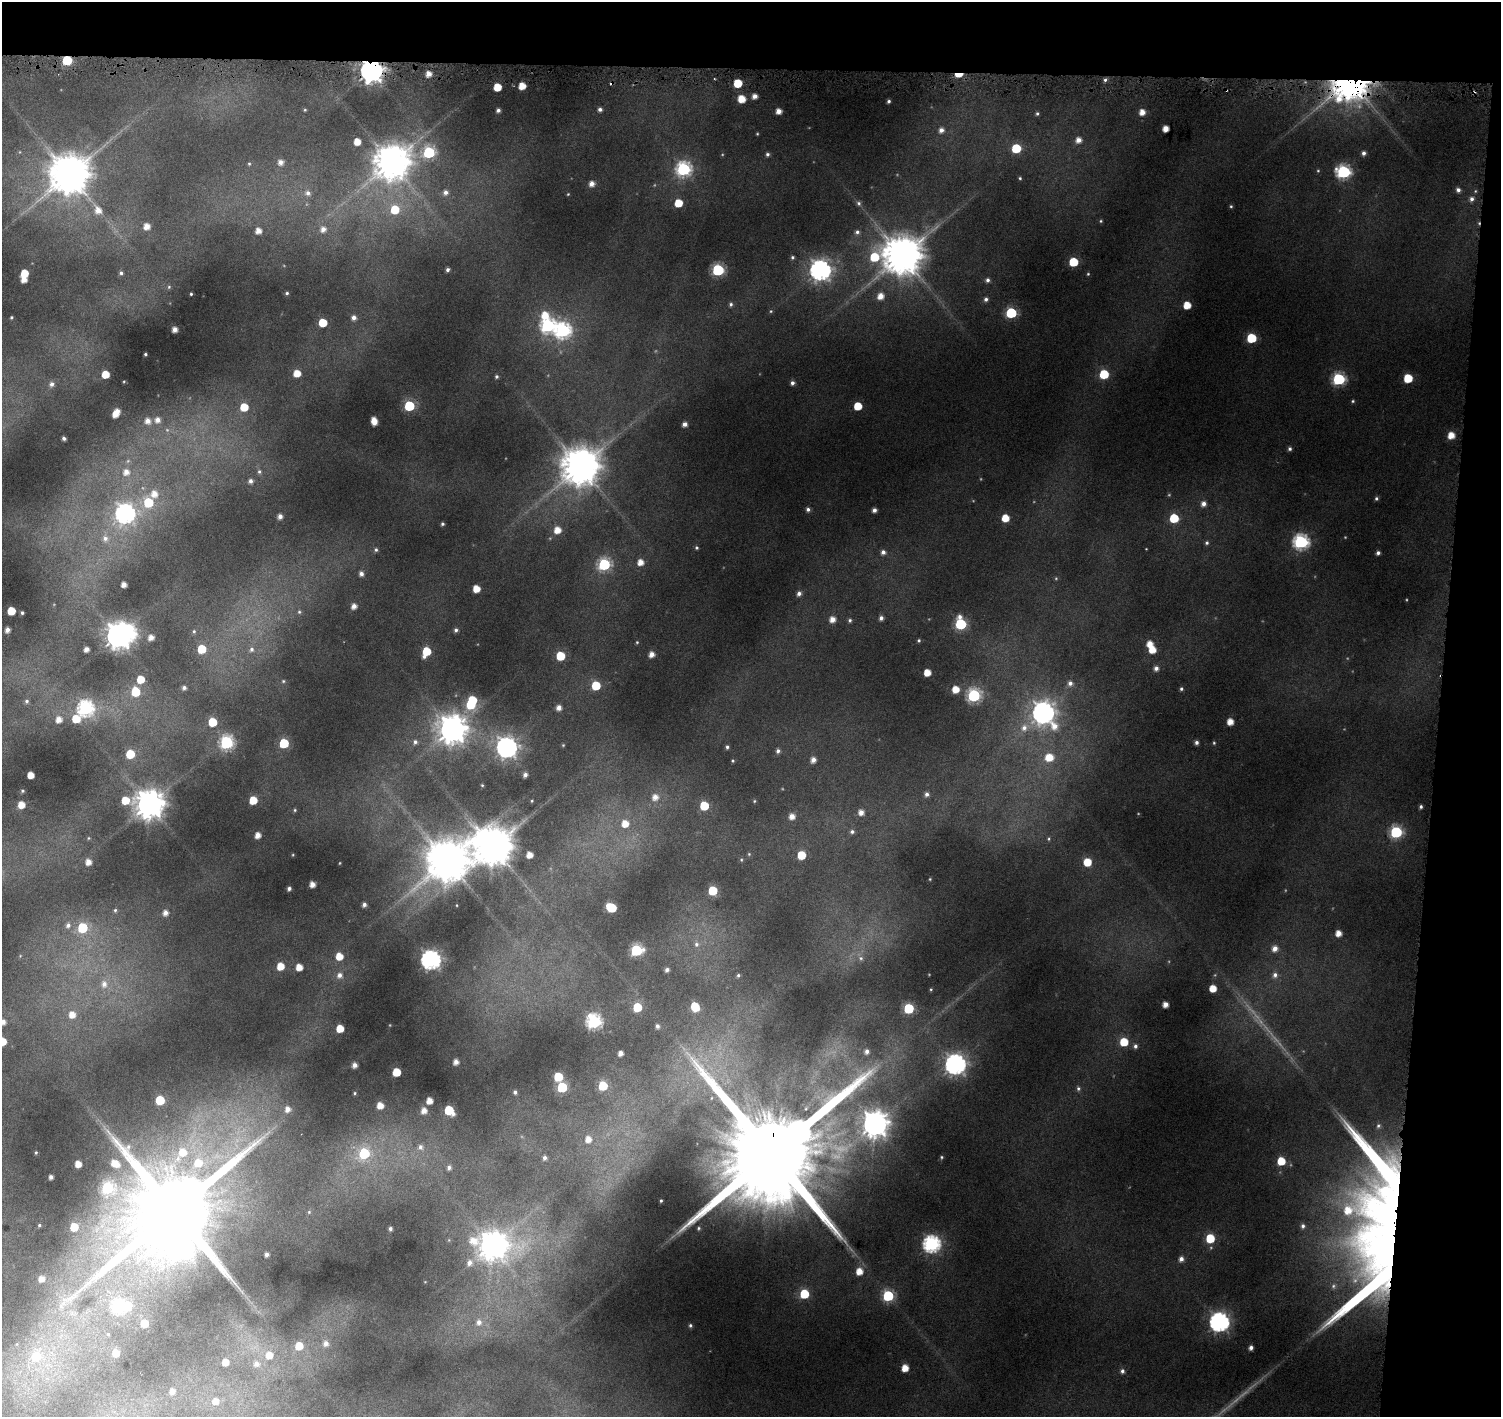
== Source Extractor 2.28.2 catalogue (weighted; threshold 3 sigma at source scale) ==
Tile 3 of 3 x 3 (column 3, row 1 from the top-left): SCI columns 2998-4496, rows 3064-4478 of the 4509 x 4799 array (HDU 1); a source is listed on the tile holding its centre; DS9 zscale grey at full resolution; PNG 1503 x 1419 px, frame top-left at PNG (2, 2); no overlay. Shown black and unused: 9% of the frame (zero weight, under 4 of 8 exposures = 2% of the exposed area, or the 3 px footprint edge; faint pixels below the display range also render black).
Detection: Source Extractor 2.28.2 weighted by HDU 2 'WHT'; one run over the whole footprint, this tile lists its part. Background 0.0767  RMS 0.0096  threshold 0.0393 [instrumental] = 3 sigma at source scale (4.09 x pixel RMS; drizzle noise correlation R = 1.36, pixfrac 0.8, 0.0396/0.0396 arcsec/px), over >= 5 px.
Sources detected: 342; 5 too faint to see at this stretch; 5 inside a brighter object's white glare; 2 cosmic-ray / hot-pixel residue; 1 long thin detection or spike segment (spike, bleed or trail) — not listed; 3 inside a brighter listed object's ellipse — not listed separately; the other 326 listed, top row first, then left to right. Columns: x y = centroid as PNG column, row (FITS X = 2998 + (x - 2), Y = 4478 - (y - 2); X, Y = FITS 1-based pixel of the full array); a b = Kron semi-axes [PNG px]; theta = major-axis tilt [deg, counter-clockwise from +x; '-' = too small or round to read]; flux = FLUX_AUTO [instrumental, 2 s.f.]
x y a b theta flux
67 60 6 5 - 51
371 71 8 7 - 750
428 74 4 4 - 6.4
959 75 8 4 4 15
1105 80 5 4 - 1.9
738 83 5 5 - 25
1350 83 13 10 20 1900
522 86 5 5 - 12
497 87 5 5 - 17
755 96 5 5 - 5.3
741 99 6 6 - 15
889 101 3 3 - 1.6
600 109 5 4 - 2.7
305 110 4 3 - 0.81
498 110 5 4 - 2.9
779 111 5 4 - 6.8
1142 112 5 5 - 7.6
1037 114 5 4 - 1.3
1166 129 5 5 - 8.5
941 130 6 5 - 4.3
757 134 4 3 - 0.82
1078 140 6 5 - 6.2
357 142 5 5 - 11
1016 148 6 6 - 35
429 152 7 6 - 92
1364 153 5 5 - 3
767 154 5 5 - 1.9
280 162 6 6 - 5.1
392 162 11 10 - 2000
249 164 5 4 - 1.1
683 169 7 7 - 170
1318 171 5 4 - 0.93
1343 172 7 7 - 140
69 174 11 11 - 3000
1020 178 4 3 - 1.1
592 184 6 5 - 5.8
1458 190 5 5 - 3
445 192 6 6 - 4.1
308 193 8 7 - 4
568 194 4 3 - 0.75
1472 199 6 6 - 3.1
678 203 5 5 - 19
859 203 6 6 - 2.1
1231 206 4 4 - 1
98 210 10 8 -59 8.9
395 210 7 7 - 23
1101 221 5 4 - 1.1
147 226 6 5 - 7.7
323 229 7 6 - 5.1
258 231 5 5 - 6.9
857 232 6 6 - 2.6
902 256 11 11 - 2900
792 257 5 5 - 1.5
874 257 11 8 38 34
1073 262 6 5 - 33
448 270 4 4 - 2.2
718 270 6 6 - 93
820 270 8 8 - 490
24 273 5 5 - 15
121 273 4 4 - 1.8
1088 274 4 4 - 0.92
24 279 5 5 - 7.3
988 280 5 5 - 2.5
169 287 5 5 - 1.1
287 293 4 4 - 1.4
191 294 3 3 - 0.97
880 296 6 6 - 8.4
986 299 5 5 - 2.6
731 304 6 5 - 1.9
1187 305 5 5 - 15
771 311 5 4 - 1
1011 313 6 6 - 67
545 315 9 8 - 14
11 317 3 3 - 0.96
354 318 5 5 - 3.8
323 323 5 5 - 24
548 326 7 7 - 170
175 329 4 4 - 5.9
563 331 8 7 - 200
1251 338 6 6 - 41
145 354 3 3 - 1.1
297 373 6 5 - 12
105 374 5 5 - 15
1104 374 6 6 - 35
496 376 4 4 - 1.6
1408 378 6 6 - 25
1339 379 6 6 - 100
792 383 5 5 - 2.8
52 384 6 5 - 3.2
1353 401 4 4 - 1.1
409 406 6 6 - 58
858 406 5 5 - 19
244 407 6 6 - 20
116 413 8 5 57 12
158 420 6 6 - 5.4
147 421 7 6 - 5.8
374 421 7 5 -77 11
684 424 5 4 - 4.2
1451 435 6 5 - 11
64 438 4 3 - 2.2
1290 449 5 5 - 1.9
580 466 11 11 - 2500
126 472 8 8 - 6.8
259 472 7 6 - 2.4
250 481 6 6 - 3.2
154 494 8 8 - 8.7
1376 499 5 4 - 1.6
148 502 7 7 - 35
1203 504 6 5 - 4.5
808 509 5 5 - 2.6
874 510 4 4 - 3.6
125 514 8 8 - 350
280 516 5 4 - 4.3
1005 518 5 5 - 16
1174 518 6 6 - 32
442 524 4 3 - 1.5
557 530 6 6 - 10
105 538 9 8 - 5.3
1301 542 7 7 - 180
1207 543 5 5 - 1.7
697 548 5 4 - 1.4
376 550 6 4 -76 1.7
883 552 5 5 - 3.6
1378 553 4 4 - 2.4
640 562 5 5 - 8.1
604 564 6 6 - 110
361 574 5 5 - 3.6
124 584 4 4 - 5.5
476 589 5 5 - 13
799 593 6 5 - 3.3
354 606 5 5 - 5.4
11 611 5 5 - 21
299 612 5 5 - 1.4
22 613 3 3 - 1.4
881 618 5 5 - 3
832 619 5 5 - 7.4
850 620 5 5 - 1.7
960 624 7 6 - 72
7 630 4 4 - 4
456 630 5 4 - 2.1
194 631 6 4 -69 1.2
118 636 9 7 -80 880
151 637 5 5 - 5.6
919 640 4 4 - 1.2
637 642 4 4 - 0.85
1150 644 6 5 - 8.2
86 649 4 4 - 4.7
202 649 6 6 - 24
252 649 8 7 - 3.5
1152 649 6 5 - 14
426 651 7 5 65 25
651 654 5 5 - 5.9
560 656 6 6 - 30
1156 668 6 5 - 3.6
927 672 5 5 - 12
140 679 6 5 - 17
283 681 4 4 - 0.97
1070 683 6 6 - 3.7
596 685 6 6 - 30
184 688 5 5 - 2.5
956 689 5 5 - 12
1181 689 5 4 - 1.7
135 692 7 6 - 26
974 695 7 6 - 130
27 701 6 4 1 1.8
471 704 7 7 - 28
85 708 7 7 - 200
559 708 6 5 - 5.2
1043 713 10 8 -52 630
59 719 6 6 - 7.4
76 719 7 6 - 20
212 722 6 6 - 24
1230 722 5 5 - 9.6
1024 728 10 8 63 6.5
452 729 9 9 - 1200
227 742 7 7 - 140
415 742 6 5 - 2.5
1196 742 5 4 - 2.6
284 743 6 5 - 44
1214 743 4 4 - 0.97
563 745 4 4 - 0.9
506 747 8 8 - 510
727 747 5 4 - 1.8
778 751 5 5 - 2.6
130 754 6 6 - 26
1049 757 9 7 8 16
813 760 6 5 - 5.4
733 761 4 4 - 0.99
30 775 5 5 - 11
525 775 5 4 - 3.1
482 785 4 3 - 0.74
22 791 3 2 - 0.99
927 794 6 5 - 3
655 797 7 7 - 7
125 800 8 6 -3 18
253 800 6 5 - 21
532 801 4 3 - 0.72
754 801 4 4 - 0.81
149 804 9 9 - 1400
21 805 5 5 - 10
704 806 6 5 - 29
1421 807 4 4 - 1.7
295 810 4 4 - 1
861 812 6 5 - 6
792 816 5 5 - 6.5
625 824 7 7 - 12
852 832 6 5 - 2.2
1396 832 6 6 - 96
258 835 5 4 - 7
1049 839 5 3 - 1.2
493 847 11 11 - 2900
749 854 4 4 - 0.81
529 855 5 5 - 8.5
801 855 6 5 - 23
447 861 13 12 - 3000
88 862 5 5 - 7.4
1087 862 6 6 - 19
930 879 4 2 - 0.61
312 884 5 4 - 6.7
289 889 4 3 - 2.5
713 890 6 5 - 36
364 904 5 4 - 3.2
611 907 7 5 -32 38
115 910 5 5 - 1.4
165 913 6 6 - 5.2
68 925 7 6 - 3.6
82 928 6 6 - 48
1338 933 5 5 - 8.2
696 944 7 7 - 3.2
1275 949 7 6 - 6.1
636 950 7 6 - 82
339 956 6 5 - 13
861 958 6 5 - 1.8
430 960 7 7 - 400
280 966 6 5 - 14
299 967 5 5 - 11
667 970 4 4 - 2.8
339 975 7 7 - 4.1
738 975 5 4 - 1.5
1275 975 8 7 - 4
104 984 10 8 -87 6.5
1213 988 5 5 - 14
931 989 4 3 - 0.85
1165 1004 4 4 - 6.3
637 1007 6 5 - 29
695 1007 7 6 - 23
909 1008 6 6 - 62
72 1015 7 6 - 8.6
3 1022 4 4 - 4.8
594 1022 7 7 - 170
657 1026 5 4 - 2.6
340 1028 5 5 - 17
2 1041 5 5 - 17
1124 1042 6 6 - 22
1135 1046 6 5 - 2.5
867 1051 6 5 - 3.5
620 1053 4 4 - 4.7
456 1062 4 4 - 4.7
955 1064 8 8 - 460
354 1065 5 5 - 5
396 1072 5 5 - 22
558 1077 6 6 - 30
603 1086 6 5 - 36
562 1087 6 6 - 58
1078 1088 6 5 - 1.7
515 1092 4 3 - 1.7
355 1093 4 4 - 1.1
160 1100 6 5 - 35
429 1101 5 4 - 8.7
380 1105 5 5 - 9.7
287 1109 7 6 - 6.1
424 1110 5 5 - 6.3
449 1110 7 5 -41 41
875 1124 9 8 - 1000
1378 1126 5 4 - 1.3
588 1139 6 6 - 7.7
420 1147 7 6 - 2.9
36 1152 3 2 - 0.67
182 1152 8 8 - 11
364 1153 6 6 - 59
771 1154 36 23 81 33000
941 1157 5 4 - 1.2
545 1158 5 4 - 2.6
1281 1161 6 5 - 21
115 1163 10 7 -27 13
198 1163 9 8 - 15
78 1164 5 5 - 9.6
449 1167 5 5 - 2.6
51 1177 4 4 - 3.3
107 1188 7 6 - 91
661 1201 3 2 - 0.81
174 1211 27 21 67 17000
309 1212 5 5 - 1.1
1388 1215 91 41 -33 350
39 1225 5 4 - 1.2
1303 1226 6 5 - 2.3
74 1227 5 5 - 17
699 1228 4 3 - 0.97
390 1229 3 3 - 1.8
1210 1238 6 5 - 31
931 1244 7 7 - 260
492 1245 11 10 - 1200
267 1254 4 3 - 2.5
1181 1259 6 5 - 4.4
469 1263 8 7 - 5.1
859 1271 6 6 - 12
41 1279 6 6 - 6.7
804 1294 6 6 - 38
888 1296 6 6 - 77
118 1307 7 6 - 100
479 1322 8 7 - 5.3
1219 1322 7 7 - 410
144 1323 5 5 - 15
690 1325 5 4 - 1.5
326 1343 7 7 - 5
299 1346 6 6 - 14
1251 1348 4 4 - 3.6
116 1353 5 5 - 13
269 1355 7 6 - 11
36 1356 8 8 - 15
225 1362 5 5 - 9.6
256 1364 7 7 - 5
905 1368 5 5 - 13
1122 1371 6 5 - 2.5
172 1391 6 5 - 5.4
215 1401 7 7 - 8.4
Overlapping masked pixels (flux is a lower limit): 6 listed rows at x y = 67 60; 371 71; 959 75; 1350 83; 771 1154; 1388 1215
Isophote crosses this tile's border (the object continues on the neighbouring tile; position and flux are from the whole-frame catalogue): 2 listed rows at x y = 3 1022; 2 1041